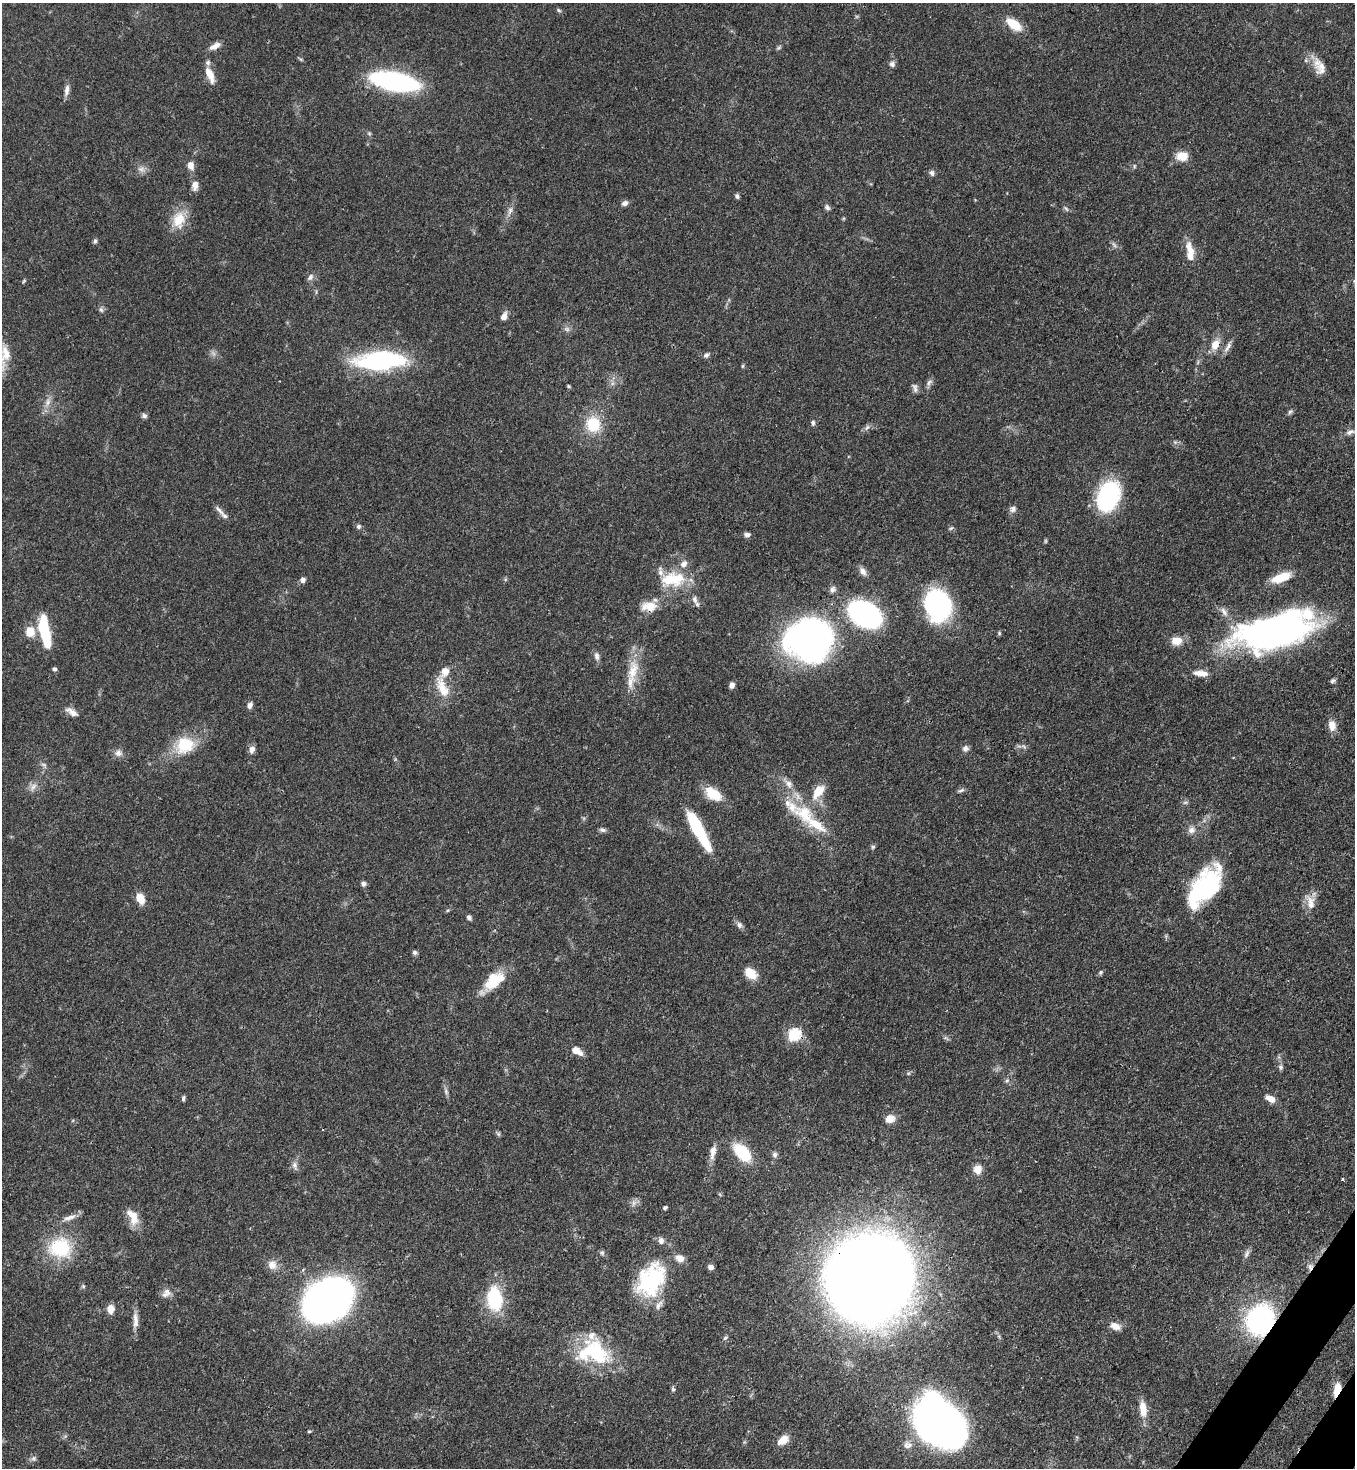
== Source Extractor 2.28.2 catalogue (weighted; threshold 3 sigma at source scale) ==
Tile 6 of 4 x 4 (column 2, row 2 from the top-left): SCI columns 1717-3069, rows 2990-4455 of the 6001 x 5979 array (HDU 1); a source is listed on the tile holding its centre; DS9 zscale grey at full resolution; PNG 1357 x 1470 px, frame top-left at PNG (2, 3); no overlay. Shown black and unused: <1% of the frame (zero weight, under 3 of 4 exposures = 7% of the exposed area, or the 3 px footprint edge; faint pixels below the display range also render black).
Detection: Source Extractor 2.28.2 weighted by HDU 2 'WHT'; one run over the whole footprint, this tile lists its part. Background 0.0699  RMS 0.0036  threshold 0.0163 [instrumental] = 3 sigma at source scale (4.5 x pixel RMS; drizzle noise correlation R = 1.50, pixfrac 1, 0.05/0.05 arcsec/px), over >= 5 px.
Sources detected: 164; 1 too faint to see at this stretch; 1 cosmic-ray / hot-pixel residue — not listed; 13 inside a brighter listed object's ellipse — not listed separately; the other 149 listed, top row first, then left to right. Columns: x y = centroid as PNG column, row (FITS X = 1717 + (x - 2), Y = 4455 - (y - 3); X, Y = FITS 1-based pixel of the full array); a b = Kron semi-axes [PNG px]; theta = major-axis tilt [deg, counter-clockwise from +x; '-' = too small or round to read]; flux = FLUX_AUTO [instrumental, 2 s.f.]
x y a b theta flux
559 10 6 5 - 0.53
1014 24 17 9 -35 8.2
215 46 15 7 31 2.4
892 64 7 7 - 1.3
1322 68 20 15 -85 4.3
210 75 19 7 -67 4.7
395 81 33 11 -11 94
67 90 15 6 81 1.9
369 133 5 5 - 0.53
1182 156 12 9 1 5.5
191 165 10 8 -77 2.4
1134 166 6 4 89 0.44
141 169 11 7 -14 1.8
932 173 8 6 -85 1
195 185 12 8 87 2.5
737 196 6 5 - 0.88
625 203 8 6 23 1.3
827 207 8 6 -49 0.94
1066 208 9 3 -50 0.57
510 211 12 5 68 1.5
179 220 24 18 77 7.9
95 241 6 5 - 0.73
1189 248 21 9 -68 4.4
310 277 11 7 53 1.3
24 281 6 3 45 0.41
101 310 7 5 -67 0.86
504 316 9 6 63 2.4
567 329 8 6 -2 1.1
1215 345 14 9 64 4.2
1228 347 18 6 61 1.8
6 353 26 13 -77 5.8
213 353 7 4 -19 0.9
706 355 7 7 - 0.99
380 361 34 13 3 72
742 366 5 4 - 0.46
929 382 10 6 46 1.2
568 386 5 4 - 0.44
915 388 13 6 -77 1.3
48 402 12 6 78 2.1
1290 412 7 5 45 0.73
144 416 7 6 - 0.9
813 423 7 5 -83 0.78
593 424 17 15 -77 12
867 427 8 5 54 1
1350 432 14 7 18 2
1108 496 30 21 70 37
1013 509 9 8 - 1.4
219 510 18 5 -47 1.6
359 527 6 6 - 0.88
951 528 6 4 44 0.54
747 535 7 5 2 1.2
1045 541 6 4 90 0.43
863 571 11 7 -54 1.8
1281 577 23 9 21 8.2
673 579 35 19 6 14
303 580 7 6 - 1.3
832 589 9 8 - 1.3
695 599 11 7 -72 1.7
938 605 29 23 -75 59
649 606 21 13 1 5.7
1224 612 14 7 -54 2.1
865 614 23 15 -30 93
1276 630 78 32 14 150
44 631 27 8 -78 24
30 632 12 11 - 4.8
999 633 5 5 - 0.49
809 640 45 40 -1 120
1176 641 14 10 5 4.1
597 656 12 7 -76 1.5
54 669 4 4 - 0.94
633 671 33 14 78 9.1
1200 673 19 7 -6 3.3
1333 681 7 5 32 0.78
732 685 6 5 - 1.6
442 688 29 12 -68 7.4
250 705 9 6 69 1.3
72 712 16 7 -34 2.4
1332 725 13 9 -85 3.2
185 745 24 20 25 13
1023 746 9 4 -31 0.79
965 748 8 8 - 1.3
252 749 9 7 68 1.8
118 753 10 8 -19 1.9
44 765 10 4 -45 0.89
789 784 13 9 -58 2.6
33 787 13 7 45 2
961 790 9 4 24 0.85
818 791 21 10 54 6.6
713 794 21 12 -38 8
1185 802 6 4 1 0.65
805 814 31 22 -53 15
602 830 9 5 -6 0.97
698 830 41 9 -61 23
1192 830 10 9 - 2.1
873 847 6 5 - 0.58
363 884 6 6 - 1.1
1205 886 47 23 52 43
140 898 11 8 -66 4.9
1311 903 22 11 -83 4.2
469 918 6 5 - 1
739 925 9 7 -74 1.2
415 952 6 5 - 0.94
1100 972 7 5 47 0.61
750 973 13 9 -38 6.4
494 981 28 15 39 11
794 1035 6 6 - 41
576 1051 10 6 -31 4.8
1281 1067 7 6 - 0.86
1007 1081 7 5 68 0.81
446 1091 9 5 -64 0.99
183 1098 7 4 82 0.7
1270 1099 11 6 -34 3.1
890 1119 8 7 - 4.9
498 1134 7 5 -46 0.64
713 1152 20 7 80 3.1
742 1152 20 12 -46 16
775 1155 7 6 - 1.1
295 1166 13 6 -74 1.5
977 1169 11 10 - 3
634 1203 10 6 61 1.4
665 1208 4 4 - 0.82
69 1217 20 7 18 2.5
134 1217 21 11 -88 5.1
60 1248 31 27 -11 20
602 1253 7 6 - 0.7
1247 1254 13 5 67 1.3
272 1265 13 12 - 3.1
711 1267 6 5 - 1.3
1310 1267 9 7 86 1.5
870 1279 56 54 76 970
651 1280 44 29 59 32
83 1286 5 5 - 0.54
167 1292 14 8 -39 2.2
494 1298 31 19 -86 18
327 1300 31 23 35 300
111 1309 9 7 89 3.1
135 1320 23 7 -89 2.9
1260 1320 20 17 61 82
1115 1326 13 9 -23 2.9
725 1338 7 5 43 0.72
594 1352 41 30 -7 28
673 1389 6 5 - 0.69
1337 1390 14 6 74 5
1143 1409 21 9 -82 5.1
940 1422 49 32 -51 200
309 1431 4 3 - 0.49
783 1440 12 8 36 4.7
908 1445 13 10 -14 2.6
33 1458 7 7 - 0.97
Overlapping masked pixels (flux is a lower limit): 6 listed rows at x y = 649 606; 1310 1267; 870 1279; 1260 1320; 1337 1390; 940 1422
Isophote crosses this tile's border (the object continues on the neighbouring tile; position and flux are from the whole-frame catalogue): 1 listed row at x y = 6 353